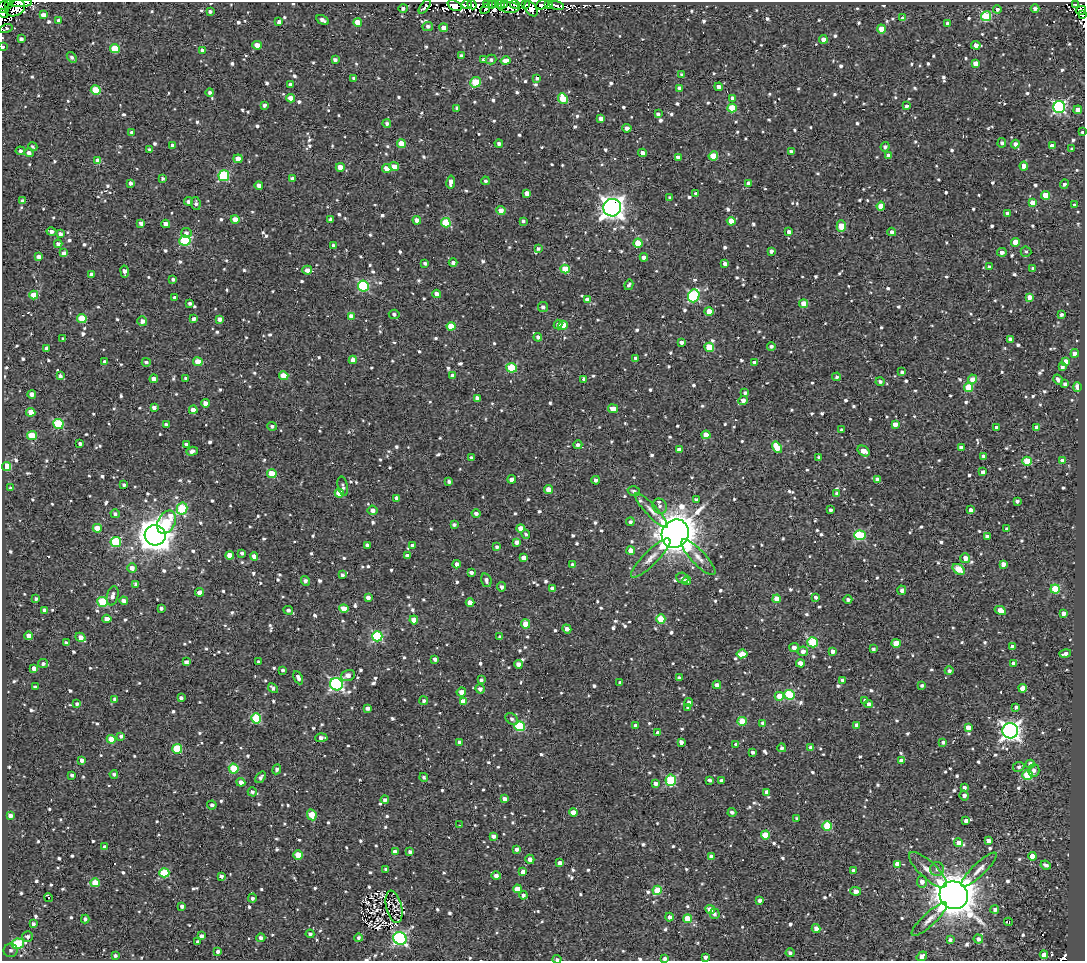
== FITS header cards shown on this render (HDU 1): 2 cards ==
NAXIS1  =                 1083
NAXIS2  =                  959

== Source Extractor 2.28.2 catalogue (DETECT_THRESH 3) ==
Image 1083 x 959 px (HDU 1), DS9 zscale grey, 1 PNG px = 1 image px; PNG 1087 x 963 px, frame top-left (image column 1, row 959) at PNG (2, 2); each listed source drawn as its Kron ellipse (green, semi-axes under 4 px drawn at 4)
Background 2.47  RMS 4.9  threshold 14.6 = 3 sigma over >= 5 px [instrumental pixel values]
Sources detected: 1247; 6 with non-positive FLUX_AUTO (blend fragments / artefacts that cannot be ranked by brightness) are neither listed nor drawn; of the other 1241, the 500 brightest by FLUX_AUTO listed and drawn (741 fainter detections omitted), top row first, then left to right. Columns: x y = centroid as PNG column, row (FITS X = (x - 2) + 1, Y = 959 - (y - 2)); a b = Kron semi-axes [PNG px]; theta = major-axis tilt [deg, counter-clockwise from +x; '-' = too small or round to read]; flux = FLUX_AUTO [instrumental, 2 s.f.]
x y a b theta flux
21 3 11 3 1 16000
8 4 3 3 - 8000
466 4 5 3 - 8100
491 4 3 3 - 4600
495 4 3 2 - 1500
505 4 3 3 - 2800
515 4 4 3 - 6400
1075 4 3 2 - 810
472 5 5 4 - 4800
486 5 4 3 - 1700
500 5 5 3 - 4800
526 5 3 3 - 6700
542 5 6 3 19 1700
549 5 3 3 - 6800
425 6 8 3 54 1500
455 6 7 4 -25 22000
557 6 7 3 -14 2800
4 7 6 5 - 10000
509 7 10 5 -5 19000
15 8 10 7 30 11000
403 8 5 3 - 1200
1035 8 4 3 - 1100
485 9 5 3 - 2000
531 9 8 5 -54 42000
997 9 4 4 - 1000
1081 10 5 3 - 2000
210 11 4 3 - 920
3 13 6 4 -26 7400
43 15 4 4 - 2800
1082 15 4 2 - 860
986 16 5 5 - 24000
903 18 4 3 - 1500
59 20 4 4 - 1200
323 20 7 3 -30 1300
279 22 4 3 - 1200
358 22 4 4 - 4200
948 24 4 3 - 1500
428 26 5 4 - 950
444 28 4 4 - 2700
6 29 6 4 15 830
881 29 4 4 - 4900
21 39 4 3 - 1200
823 39 4 4 - 2600
257 45 4 4 - 3100
976 45 4 4 - 2700
3 47 3 2 - 3000
115 48 5 4 - 12000
202 50 4 3 - 1000
461 56 3 3 - 820
72 57 6 4 -51 1100
335 60 4 4 - 1200
484 60 4 4 - 1700
491 60 5 5 - 880
505 61 5 4 - 5000
975 63 4 4 - 3000
681 75 4 3 - 780
354 78 4 3 - 1000
537 79 4 3 - 930
475 82 5 5 - 13000
291 84 4 3 - 1300
719 87 4 4 - 2100
680 88 4 4 - 1800
96 90 5 4 - 14000
210 92 4 4 - 910
291 98 4 4 - 3300
732 98 4 4 - 1500
563 99 5 4 - 9500
264 105 4 3 - 940
906 106 3 3 - 990
1059 107 6 6 - 61000
457 108 4 3 - 820
732 108 4 4 - 12000
1078 110 4 4 - 2700
658 114 4 4 - 1100
601 118 4 4 - 2100
387 123 4 4 - 920
627 128 5 4 - 1500
1082 132 3 3 - 820
132 133 4 4 - 1400
499 143 4 4 - 980
1002 143 4 4 - 810
401 144 4 4 - 6200
1015 144 4 4 - 1600
172 145 3 3 - 1100
33 146 5 4 - 840
1052 146 4 4 - 2000
885 147 5 4 - 1100
1072 149 4 3 - 950
149 150 3 3 - 820
20 151 5 4 - 850
791 151 4 3 - 1100
29 153 4 4 - 1700
642 153 4 4 - 2400
713 156 4 4 - 7300
888 156 4 4 - 2700
678 157 4 3 - 1500
238 159 4 4 - 3000
98 161 4 4 - 4100
394 166 5 4 - 3600
1024 166 4 4 - 3500
340 167 4 4 - 3500
387 168 5 4 - 3400
224 176 5 5 - 26000
163 178 3 3 - 800
293 179 4 3 - 1600
485 181 4 4 - 800
451 182 6 4 81 2200
130 183 4 3 - 1100
748 183 4 4 - 2000
1064 184 5 4 - 930
259 185 4 4 - 2000
527 193 4 4 - 2400
696 194 4 3 - 1400
1045 195 4 4 - 7100
670 198 4 4 - 1100
23 201 4 4 - 1500
188 201 4 4 - 1100
196 203 6 4 -82 1100
1033 203 4 4 - 5200
1074 205 3 3 - 920
881 206 4 4 - 6400
612 208 9 8 - 270000
501 210 4 4 - 2700
1008 213 4 4 - 1900
235 219 4 4 - 3500
331 219 4 4 - 1100
417 220 4 4 - 2800
523 221 4 3 - 850
731 221 4 4 - 4600
141 223 4 4 - 1400
446 223 5 4 - 13000
166 224 4 4 - 3200
841 226 6 4 90 7700
52 232 5 4 - 1400
789 232 4 4 - 1200
892 232 4 4 - 1500
186 233 5 5 - 1100
60 234 4 4 - 1300
185 241 5 5 - 25000
1015 242 4 4 - 5200
638 243 4 4 - 8300
58 244 4 4 - 1500
334 246 4 4 - 1400
538 248 3 3 - 810
771 251 4 4 - 1300
1002 252 4 4 - 1500
1026 252 5 5 - 880
64 253 4 3 - 1400
39 257 4 4 - 1700
644 257 4 4 - 2500
453 262 4 4 - 1200
425 263 4 3 - 970
725 264 4 4 - 1800
989 267 4 4 - 1200
1033 268 3 3 - 860
565 269 4 4 - 7700
307 270 5 4 - 1900
125 271 6 4 -81 1900
91 274 4 3 - 1500
173 279 3 3 - 830
629 285 5 3 - 830
363 286 5 5 - 30000
437 294 4 4 - 2500
34 295 4 4 - 6300
694 296 6 5 - 38000
1029 297 4 4 - 2700
175 298 4 4 - 900
588 300 4 4 - 4000
190 303 3 3 - 900
804 304 4 4 - 6300
543 307 5 5 - 1400
709 311 4 4 - 4200
394 314 5 4 - 900
1061 314 3 3 - 870
351 316 4 4 - 3500
82 318 4 4 - 13000
193 319 4 3 - 1300
220 319 4 4 - 2000
142 321 5 4 - 1900
558 324 5 4 - 1200
563 325 5 4 - 6400
451 326 4 4 - 8400
538 337 4 4 - 1100
63 339 3 3 - 860
1010 339 4 3 - 850
681 342 4 3 - 1300
709 347 5 4 - 12000
771 347 4 4 - 970
47 348 4 3 - 1200
1075 353 4 4 - 2300
636 358 4 3 - 1600
353 360 4 4 - 3300
1066 361 4 4 - 2200
105 362 4 3 - 1000
146 362 4 3 - 860
198 362 4 4 - 5600
755 362 4 4 - 2500
1062 367 4 3 - 970
511 368 5 4 - 21000
902 372 4 3 - 840
60 376 4 4 - 1400
284 376 5 4 - 8200
453 376 4 4 - 2300
837 377 4 4 - 840
186 378 3 3 - 780
154 379 4 4 - 3200
584 379 4 3 - 1000
973 379 5 4 - 3700
1058 380 5 4 - 1300
880 382 4 3 - 950
1065 384 4 4 - 1100
1077 387 5 3 - 3200
969 388 4 4 - 13000
745 393 4 3 - 950
32 394 4 4 - 2200
477 398 4 4 - 2000
743 400 5 4 - 1700
205 403 4 4 - 2000
154 407 4 3 - 1500
613 409 5 4 - 3200
193 410 4 4 - 3100
31 412 4 4 - 5000
58 424 5 5 - 23000
895 424 4 4 - 2600
166 425 4 3 - 1600
272 426 5 4 - 970
996 427 3 3 - 1200
1036 427 4 3 - 1300
842 430 4 3 - 1200
706 435 4 4 - 4300
32 436 5 4 - 11000
80 443 4 3 - 980
186 445 4 4 - 1500
578 445 4 4 - 1300
777 447 6 4 -57 7400
961 448 4 4 - 1800
679 449 4 3 - 1500
192 451 6 4 18 1500
864 451 6 4 -35 4900
983 456 4 3 - 1100
471 457 4 4 - 850
819 458 3 3 - 990
1027 461 4 4 - 14000
1062 461 4 3 - 2700
6 466 4 4 - 15000
983 472 4 4 - 1700
272 474 5 4 - 10000
512 479 4 4 - 2000
878 479 4 4 - 1800
596 480 4 4 - 1000
449 481 4 4 - 1100
124 485 4 3 - 910
343 486 10 5 -77 920
11 488 3 3 - 780
548 489 4 4 - 3900
634 491 6 5 - 920
339 493 4 4 - 6800
837 493 3 3 - 840
397 498 4 4 - 1200
696 500 3 3 - 840
1017 501 4 4 - 1200
660 506 8 7 - 1100
182 508 6 5 - 17000
373 510 5 4 - 1900
651 510 23 5 -47 2500
830 510 4 3 - 920
970 510 4 4 - 1700
476 513 4 4 - 1200
115 514 4 4 - 960
167 522 12 8 62 15000
630 522 4 4 - 1000
454 525 4 3 - 940
97 528 4 4 - 5600
521 528 4 4 - 3400
1007 529 3 3 - 800
526 534 5 4 - 800
675 534 14 13 - 900000
155 535 10 10 - 630000
860 535 6 5 - 24000
987 536 4 3 - 1200
116 542 5 5 - 23000
516 542 4 4 - 1900
367 545 4 3 - 1100
412 546 3 3 - 1200
497 547 4 4 - 960
631 550 4 4 - 3500
242 553 4 3 - 920
230 555 4 4 - 3900
254 556 4 4 - 2500
407 556 4 4 - 1900
698 557 23 7 -47 3200
524 558 4 4 - 2100
651 558 27 7 45 3500
965 558 5 5 - 2500
457 564 4 4 - 1700
1003 564 4 4 - 2500
573 565 4 4 - 1100
132 568 5 4 - 2200
959 569 6 4 -37 11000
471 572 4 3 - 1200
342 575 4 3 - 860
682 578 6 5 - 990
486 580 7 5 -74 1100
305 581 5 4 - 1300
687 581 4 4 - 1500
136 584 4 3 - 1100
502 587 4 4 - 1100
553 589 4 4 - 2800
1055 589 4 4 - 16000
902 590 5 3 - 1200
199 592 4 4 - 2800
113 596 10 5 77 1800
368 597 4 4 - 1500
815 597 4 3 - 900
36 599 3 3 - 790
777 599 4 4 - 5200
848 600 4 4 - 1100
124 601 4 4 - 1600
103 602 5 5 - 19000
470 602 4 4 - 3600
161 608 3 3 - 960
344 608 5 4 - 4300
44 610 4 3 - 1300
288 610 5 4 - 1300
1000 610 6 4 -28 4300
1063 613 4 4 - 2300
107 619 4 4 - 3100
661 619 4 4 - 11000
414 620 4 4 - 5300
526 624 4 4 - 5900
567 629 5 4 - 1800
29 636 4 4 - 2400
377 636 5 5 - 37000
80 637 5 4 - 2300
500 637 4 3 - 1100
813 642 5 5 - 21000
66 643 4 3 - 970
896 643 4 4 - 6900
794 647 5 4 - 1700
1012 647 4 3 - 1800
873 649 3 3 - 790
803 651 5 5 - 1600
833 651 4 3 - 1600
742 654 5 4 - 6400
1065 654 6 3 14 1500
435 659 4 4 - 1400
186 662 4 3 - 1400
259 662 3 3 - 780
800 663 4 4 - 2800
1014 663 4 3 - 2000
43 664 5 4 - 1100
518 664 4 4 - 2600
34 668 4 4 - 2300
283 670 3 3 - 840
949 671 4 4 - 910
348 675 7 5 20 2100
298 678 7 4 -63 1300
679 678 4 3 - 1200
481 680 4 3 - 830
843 680 4 3 - 1800
620 683 4 3 - 1000
336 684 6 6 - 71000
717 685 4 4 - 1800
922 685 3 3 - 890
35 687 4 3 - 1200
273 688 5 3 - 960
1023 688 4 4 - 5000
480 689 5 4 - 1300
461 692 5 4 - 2500
789 695 5 5 - 21000
779 696 4 4 - 6500
181 698 4 4 - 1100
115 699 4 4 - 1000
865 700 4 3 - 870
424 701 4 4 - 930
463 701 4 4 - 3500
689 702 4 4 - 1200
77 704 4 3 - 860
869 704 4 4 - 1100
688 707 4 4 - 1000
1016 707 4 3 - 800
367 708 4 3 - 1400
256 718 5 5 - 20000
512 719 7 5 -37 950
742 721 4 4 - 11000
763 723 4 4 - 1300
857 725 4 4 - 2200
520 726 5 5 - 25000
636 726 4 4 - 1900
968 727 4 4 - 2300
1010 731 8 7 - 180000
658 733 4 4 - 2700
121 736 4 3 - 1100
321 738 6 4 3 1600
111 739 4 4 - 4900
459 742 4 3 - 850
681 742 4 3 - 1900
943 742 4 4 - 1100
736 745 4 4 - 1400
782 748 4 4 - 1000
811 748 4 4 - 2200
177 749 5 5 - 15000
752 752 3 3 - 980
82 760 4 4 - 1900
901 760 4 4 - 1300
1030 764 4 4 - 2000
1019 767 6 5 - 1100
234 769 5 5 - 13000
277 769 5 4 - 890
1034 771 6 5 - 1400
114 774 4 3 - 910
72 775 4 3 - 1100
1028 775 5 5 - 21000
261 777 6 4 52 1100
424 777 4 4 - 780
671 780 6 5 - 27000
710 780 4 3 - 890
721 780 4 3 - 1100
241 782 4 4 - 2100
655 783 4 3 - 1600
964 788 4 4 - 1200
252 792 5 4 - 1100
767 792 4 4 - 1900
964 795 5 4 - 1400
504 799 4 4 - 1800
385 800 4 4 - 1200
212 805 4 4 - 1100
573 812 4 4 - 3900
732 812 4 3 - 920
312 815 6 4 -64 6300
10 816 4 3 - 1400
797 819 3 3 - 930
966 821 4 3 - 1400
459 825 3 2 - 1100
827 826 5 5 - 16000
765 835 4 4 - 9800
493 836 4 3 - 1400
988 841 4 3 - 2200
959 843 4 4 - 3800
105 847 4 3 - 1400
517 849 4 3 - 1200
395 852 4 4 - 1500
410 852 4 4 - 1000
298 855 4 4 - 7200
1032 856 4 4 - 6100
711 857 4 4 - 1500
530 859 4 4 - 1800
560 863 4 4 - 1600
897 864 4 4 - 3800
1046 865 5 3 - 1000
386 869 3 3 - 940
937 869 7 7 - 1200
853 870 3 3 - 980
928 870 24 8 -43 4100
979 870 23 6 44 2800
523 872 4 4 - 2700
164 873 5 4 - 19000
221 876 4 3 - 1000
496 876 4 4 - 1800
922 882 6 5 - 1900
95 883 5 4 - 7100
517 889 4 4 - 4300
657 890 5 4 - 11000
856 891 5 4 - 1900
523 895 4 4 - 1300
954 895 14 13 - 980000
48 898 4 3 - 3800
252 898 4 4 - 830
759 900 4 3 - 1200
182 906 4 3 - 1200
394 907 16 8 -77 1200
710 909 5 4 - 3500
995 909 4 4 - 1200
714 914 5 5 - 1200
669 917 4 4 - 1200
85 919 4 4 - 860
687 919 4 4 - 6700
929 919 23 6 43 2500
1008 922 4 3 - 1500
33 924 3 3 - 850
816 928 4 4 - 2200
310 934 4 4 - 890
201 936 4 4 - 1300
27 937 5 5 - 1100
261 938 4 4 - 1400
359 938 4 4 - 910
400 938 7 6 - 62000
950 939 4 3 - 900
978 939 5 4 - 1400
197 942 3 3 - 800
18 944 6 5 - 22000
11 950 7 7 - 950
218 951 3 3 - 1300
790 953 4 4 - 1000
115 955 4 3 - 940
1044 955 4 4 - 8000
922 956 5 4 - 1700
705 957 4 3 - 1400
557 959 4 3 - 1100
665 959 4 3 - 1100
At the frame edge (FLAGS 8, measured only in part): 9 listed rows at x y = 21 3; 4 7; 3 13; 1082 15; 6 29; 3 47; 1082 132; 557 959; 665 959
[741 fainter detections neither listed nor drawn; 6 non-positive-flux detections neither listed nor drawn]